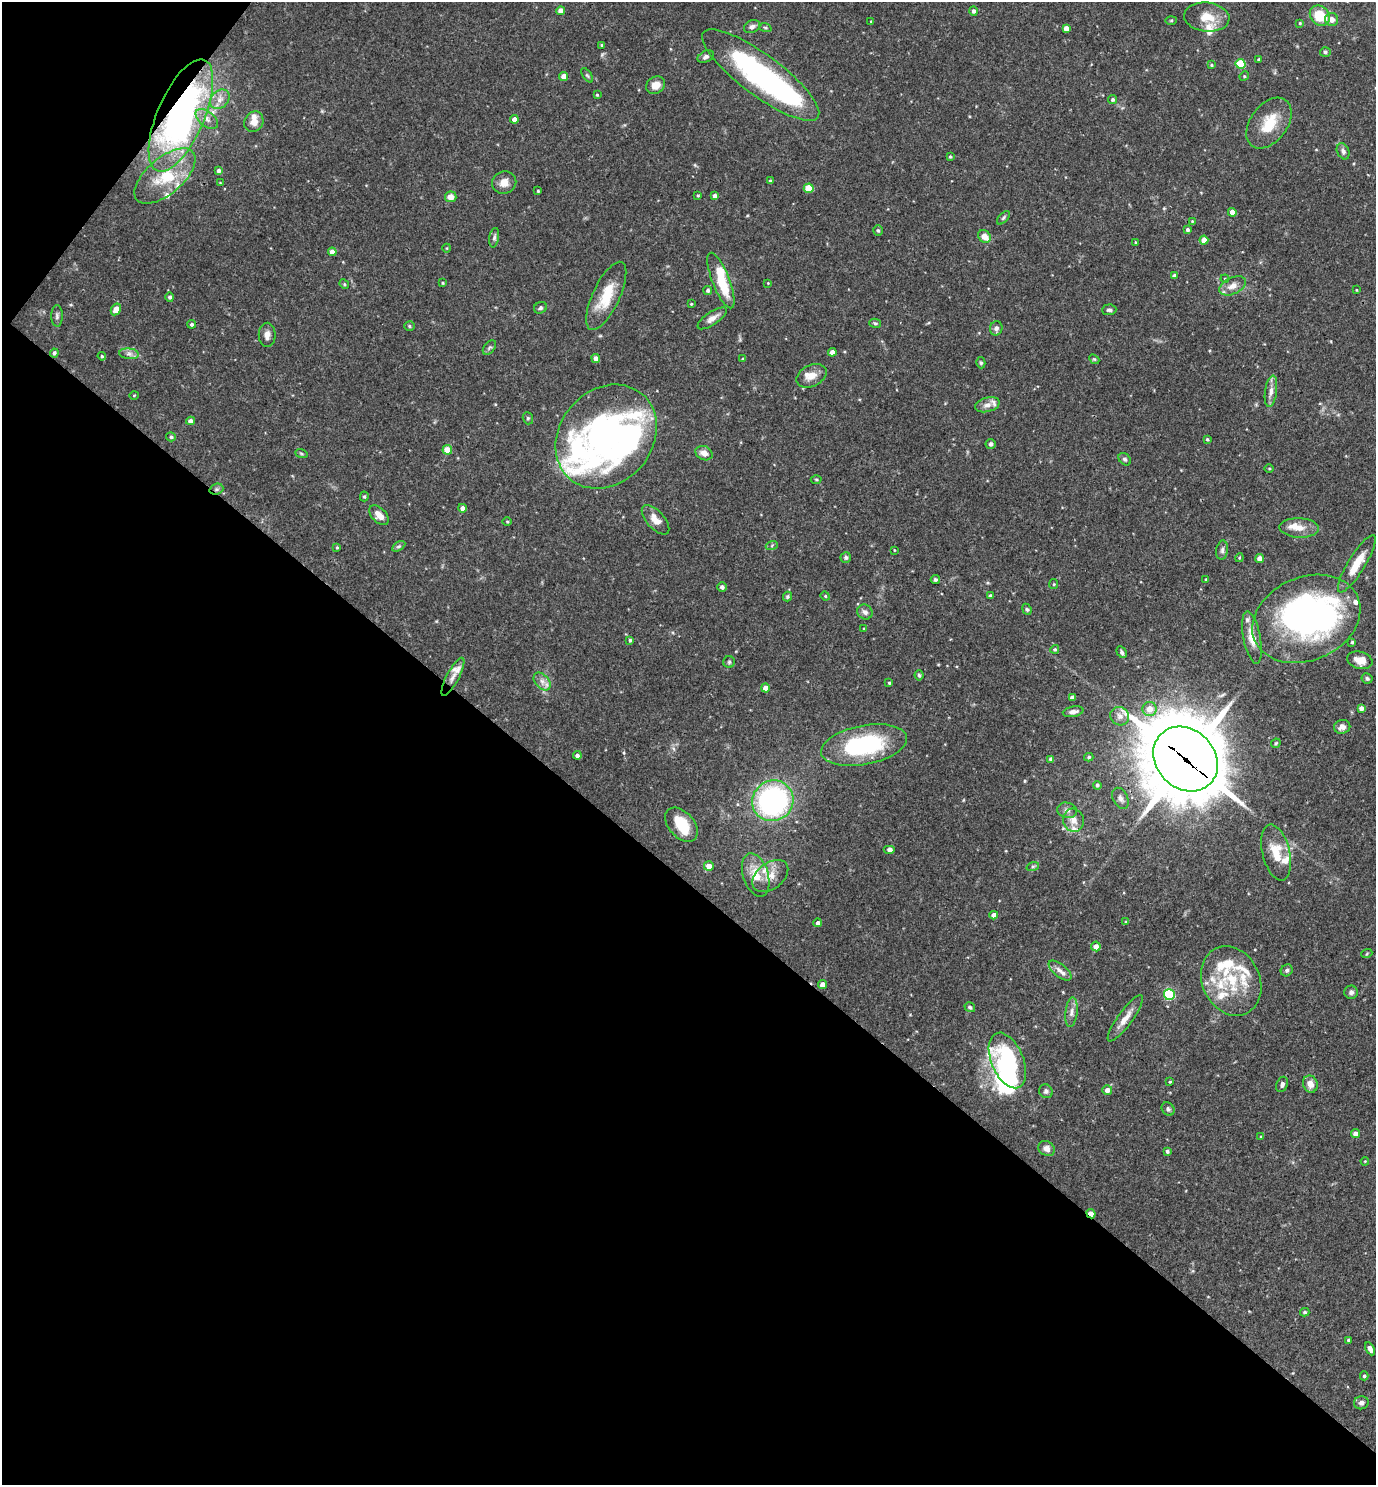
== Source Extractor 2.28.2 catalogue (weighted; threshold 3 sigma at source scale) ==
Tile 9 of 4 x 4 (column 1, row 3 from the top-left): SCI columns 149-1522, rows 1484-2966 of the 5936 x 5931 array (HDU 1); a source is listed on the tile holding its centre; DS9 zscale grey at full resolution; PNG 1378 x 1487 px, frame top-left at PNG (2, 2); each listed source drawn as its Kron ellipse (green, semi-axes under 4 px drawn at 4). Shown black and unused: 43% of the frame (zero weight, under 3 of 4 exposures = <1% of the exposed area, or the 3 px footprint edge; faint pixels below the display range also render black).
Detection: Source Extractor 2.28.2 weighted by HDU 2 'WHT'; one run over the whole footprint, this tile lists its part. Background 0.0709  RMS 0.0035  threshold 0.0156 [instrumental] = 3 sigma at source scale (4.5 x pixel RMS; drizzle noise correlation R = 1.50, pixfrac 1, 0.05/0.05 arcsec/px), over >= 5 px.
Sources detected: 229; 9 inside a brighter object's white glare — neither listed nor drawn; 24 inside a brighter listed object's ellipse — not listed separately; the other 196 listed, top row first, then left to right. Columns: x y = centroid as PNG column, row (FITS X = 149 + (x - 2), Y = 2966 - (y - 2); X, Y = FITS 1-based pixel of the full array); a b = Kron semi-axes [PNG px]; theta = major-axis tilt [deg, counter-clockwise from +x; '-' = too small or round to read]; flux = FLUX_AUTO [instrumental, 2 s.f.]
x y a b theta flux
561 11 4 4 - 3.2
974 11 5 4 - 1.1
1320 16 11 9 -48 11
1207 17 23 14 -6 6.5
1332 19 7 6 - 2.3
1171 20 6 4 2 0.42
871 21 4 2 - 0.23
1300 23 4 3 - 0.32
752 27 8 6 24 1.4
765 28 6 4 -19 0.47
1066 28 4 4 - 2.7
602 45 4 3 - 0.49
1325 52 5 5 - 0.74
706 57 8 5 27 1.1
1259 59 3 3 - 0.59
1240 64 5 5 - 15
1211 65 4 4 - 0.47
587 75 8 4 -54 0.55
761 75 71 20 -37 77
563 76 4 4 - 2.5
1244 76 5 4 - 0.45
656 85 10 8 34 3.4
597 95 4 3 - 0.37
220 99 11 8 46 2.4
1113 99 4 4 - 0.66
181 115 60 23 67 120
207 119 13 7 -39 2.2
514 119 4 4 - 2.2
254 122 11 9 59 3.2
1269 123 28 18 53 10
1343 151 8 6 -64 1.1
950 157 4 3 - 0.44
218 170 4 4 - 1.1
165 176 37 18 41 14
770 181 4 3 - 0.55
220 183 4 2 - 0.25
504 183 12 11 - 3
809 188 5 5 - 10
538 191 3 3 - 0.39
698 195 4 3 - 0.38
715 196 4 4 - 1.7
451 197 6 5 - 3
1232 212 4 4 - 2.4
1003 218 8 4 49 0.7
1192 221 4 3 - 0.29
878 230 5 5 - 0.64
1187 230 4 4 - 0.81
984 236 7 5 -43 3.9
494 238 10 5 80 0.89
1204 240 4 4 - 3.9
1135 242 4 2 - 0.25
447 248 4 3 - 0.27
332 252 4 4 - 2.3
1174 276 4 3 - 1.2
1225 279 4 3 - 0.3
721 280 29 8 -69 13
443 283 3 3 - 0.4
768 283 3 3 - 0.25
344 284 5 4 - 0.4
1233 286 14 8 24 2.9
708 290 4 4 - 0.66
1356 290 4 2 - 0.26
606 296 37 13 65 12
170 297 4 4 - 0.82
691 304 3 3 - 0.35
540 308 7 5 28 0.8
116 309 6 5 - 3.6
1109 310 7 5 3 0.85
57 316 11 5 89 1.1
712 318 17 6 34 2.4
875 323 6 4 -13 0.52
192 324 4 4 - 0.76
409 326 5 5 - 0.51
996 328 7 6 - 1.3
267 335 12 8 89 2
489 347 8 5 51 0.75
832 352 4 4 - 2.5
54 353 4 4 - 0.86
129 354 10 5 -7 1.4
102 356 4 3 - 0.47
596 358 4 4 - 1.7
743 359 4 3 - 0.42
1094 359 6 4 -41 0.48
981 363 6 4 -75 0.56
811 376 16 10 26 3.6
1271 391 16 6 82 2.3
134 395 4 3 - 0.3
987 405 12 7 14 2.2
528 418 6 5 - 0.66
190 421 4 4 - 1.7
171 437 5 4 - 0.66
606 437 56 46 49 110
1207 439 4 3 - 0.48
991 444 5 5 - 1
447 450 5 4 - 5.7
301 453 6 4 -20 0.48
704 453 9 7 -23 2.6
1125 459 7 5 -44 0.7
1269 468 5 3 - 0.33
816 479 5 3 - 0.4
216 489 7 5 20 0.79
364 496 5 4 - 0.52
462 508 4 4 - 1.8
379 515 12 7 -46 2.9
655 520 18 9 -48 3.5
507 521 4 3 - 0.36
1299 528 20 9 -2 4.1
772 545 6 4 20 0.53
399 546 7 4 31 0.66
337 548 4 3 - 0.4
894 550 4 2 - 0.26
1222 550 9 6 83 1.1
846 557 5 5 - 0.74
1239 558 4 3 - 0.37
1260 558 4 4 - 3.5
1357 564 33 8 58 7.5
1206 579 3 3 - 0.36
935 580 4 4 - 0.68
1054 584 5 4 - 0.43
722 587 4 4 - 1.1
825 596 5 4 - 0.39
990 596 4 3 - 0.88
787 597 5 4 - 0.53
1027 609 6 4 -66 0.54
865 612 8 7 - 1.4
1306 619 56 41 23 120
864 629 4 3 - 0.34
1252 637 26 8 -79 5.3
630 640 4 4 - 0.5
1352 642 4 3 - 0.54
1055 649 4 4 - 0.54
1122 652 6 4 -59 0.95
1360 660 13 8 -15 4
729 662 6 5 - 0.57
919 675 5 4 - 0.48
453 677 21 6 62 2.6
1367 678 5 5 - 0.76
542 681 10 7 -50 2
889 683 3 3 - 0.47
765 688 4 4 - 2.7
1072 697 4 4 - 1.7
1361 708 4 4 - 1.4
1150 709 7 7 - 4.3
1073 712 10 5 10 1.6
1120 716 9 9 - 2.2
1342 727 8 7 - 1.9
1276 743 5 4 - 0.43
864 745 43 19 11 40
577 755 4 4 - 1.2
1089 757 4 4 - 0.58
1051 759 4 3 - 0.99
1185 759 35 29 -45 3100
1097 785 4 4 - 0.78
1120 798 11 7 -62 1.5
773 801 21 20 - 74
1067 810 10 7 -12 1.6
1074 820 11 10 - 3.1
681 825 20 12 -48 9.7
890 849 6 4 0 1.1
1276 852 28 13 -76 8.7
709 866 5 4 - 3.1
1033 866 6 4 19 0.54
756 875 22 12 -72 6.2
770 876 20 13 38 4.7
994 915 4 4 - 2.5
1126 922 4 4 - 0.45
818 923 4 4 - 0.96
1096 946 5 5 - 2.3
1367 953 5 3 - 0.37
1060 970 14 6 -39 2
1287 970 6 5 - 0.84
1231 981 36 28 -64 19
822 985 4 4 - 2.2
1351 992 7 6 - 1.1
1169 995 5 5 - 32
970 1007 5 4 - 0.71
1071 1012 15 6 84 1.9
1125 1018 28 7 54 3.8
1007 1060 29 16 -67 32
1170 1082 3 3 - 0.91
1282 1084 8 5 69 1
1310 1084 8 7 - 2.6
1107 1090 5 5 - 1.8
1046 1091 7 6 - 0.97
1168 1109 7 6 - 0.83
1355 1134 4 4 - 2.5
1261 1137 4 3 - 0.33
1046 1148 9 7 -31 2
1167 1151 4 3 - 0.79
1365 1161 4 3 - 0.28
1091 1214 5 3 - 4.4
1305 1312 4 3 - 0.62
1349 1340 4 4 - 0.69
1370 1349 7 4 -60 1.9
1364 1376 4 4 - 0.55
1361 1403 7 6 - 1.4
Overlapping masked pixels (flux is a lower limit): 5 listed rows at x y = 761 75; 181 115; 216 489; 1185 759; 1091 1214